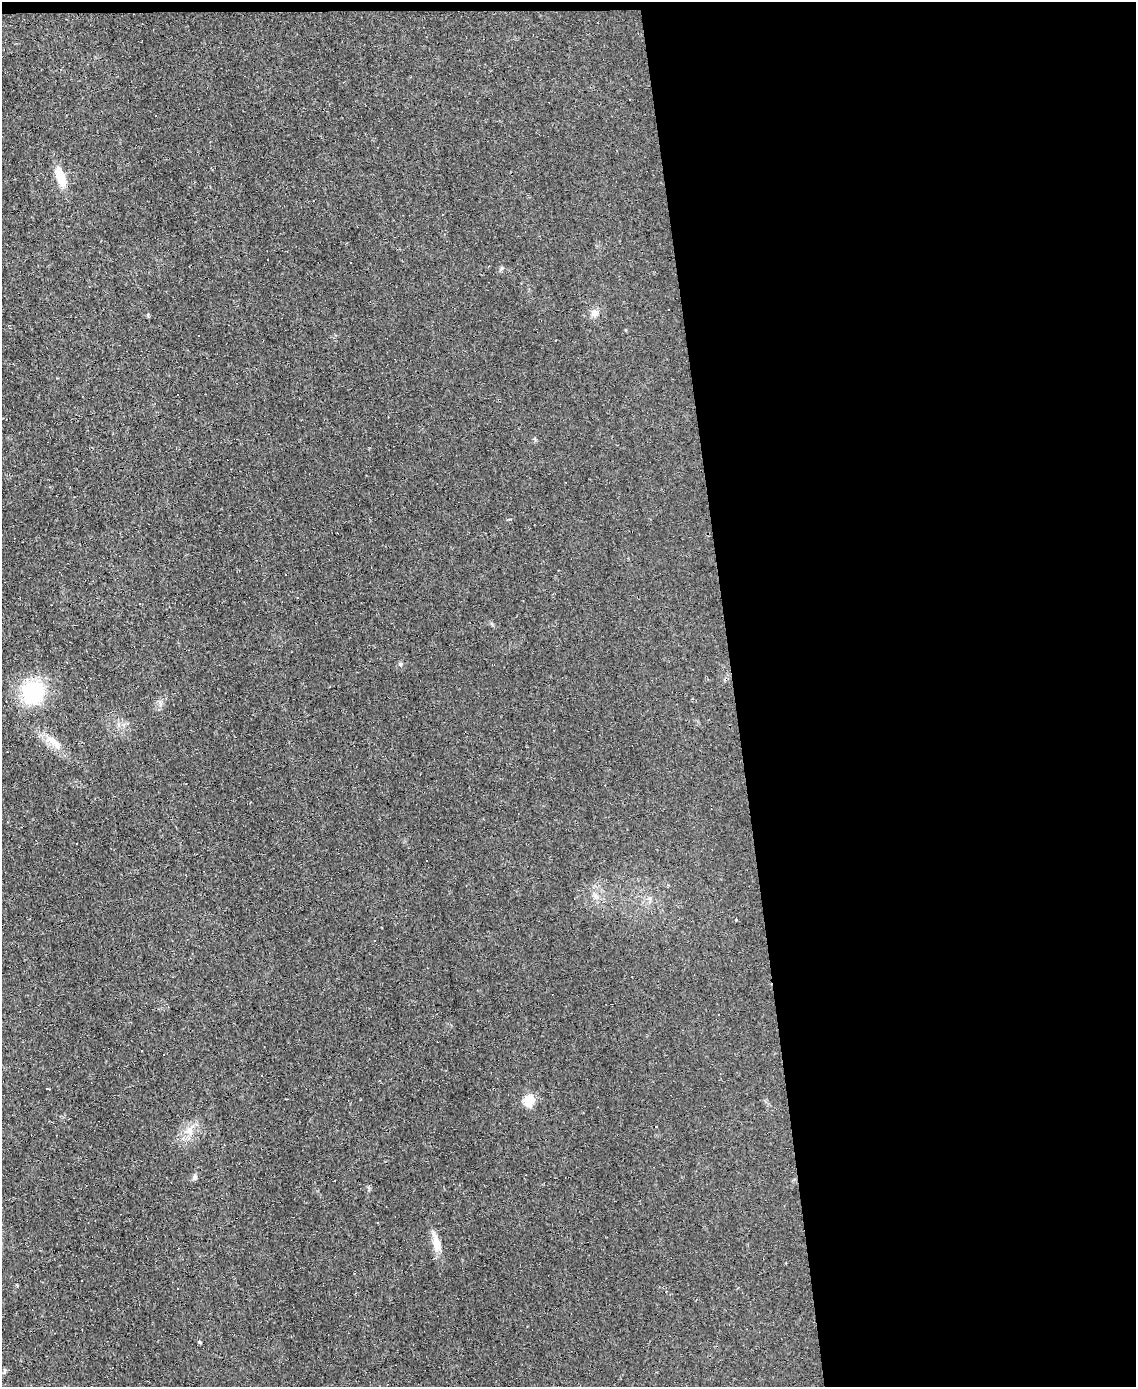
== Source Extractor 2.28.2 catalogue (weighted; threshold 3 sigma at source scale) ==
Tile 4 of 4 x 3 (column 4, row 1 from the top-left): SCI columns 3402-4535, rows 2897-4281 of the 4535 x 4512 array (HDU 1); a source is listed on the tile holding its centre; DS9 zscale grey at full resolution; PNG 1138 x 1389 px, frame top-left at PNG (2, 2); no overlay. Shown black and unused: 36% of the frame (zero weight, under 2 of 3 exposures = <1% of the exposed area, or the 3 px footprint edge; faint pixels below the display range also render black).
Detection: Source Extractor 2.28.2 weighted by HDU 2 'WHT'; one run over the whole footprint, this tile lists its part. Background 0.0242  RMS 0.0048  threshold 0.0214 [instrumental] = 3 sigma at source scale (4.5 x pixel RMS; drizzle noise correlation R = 1.50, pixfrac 1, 0.05/0.05 arcsec/px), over >= 5 px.
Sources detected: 36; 18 cosmic-ray / hot-pixel residue — not listed; the other 18 listed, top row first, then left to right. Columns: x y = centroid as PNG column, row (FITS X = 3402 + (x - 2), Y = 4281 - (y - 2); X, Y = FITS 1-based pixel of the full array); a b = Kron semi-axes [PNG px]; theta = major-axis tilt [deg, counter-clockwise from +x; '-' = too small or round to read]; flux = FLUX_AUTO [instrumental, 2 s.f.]
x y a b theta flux
60 177 26 10 -72 10
669 309 3 2 - 0.61
594 313 10 8 25 2.7
148 315 5 4 - 0.69
198 335 3 2 - 0.81
178 394 2 2 - 0.47
298 597 3 3 - 0.45
400 664 7 5 14 0.97
33 692 23 22 - 35
158 709 4 4 - 1.5
49 741 21 10 -14 6.4
650 898 8 7 - 1.7
529 1101 10 8 59 12
190 1130 20 12 55 6.7
195 1177 9 5 82 1.2
436 1243 26 9 -78 6.5
200 1342 5 4 - 0.52
4 1371 8 4 81 0.82
Unlisted compact peaks at least as high as the median listed source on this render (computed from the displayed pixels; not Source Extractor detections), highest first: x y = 502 268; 369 1188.